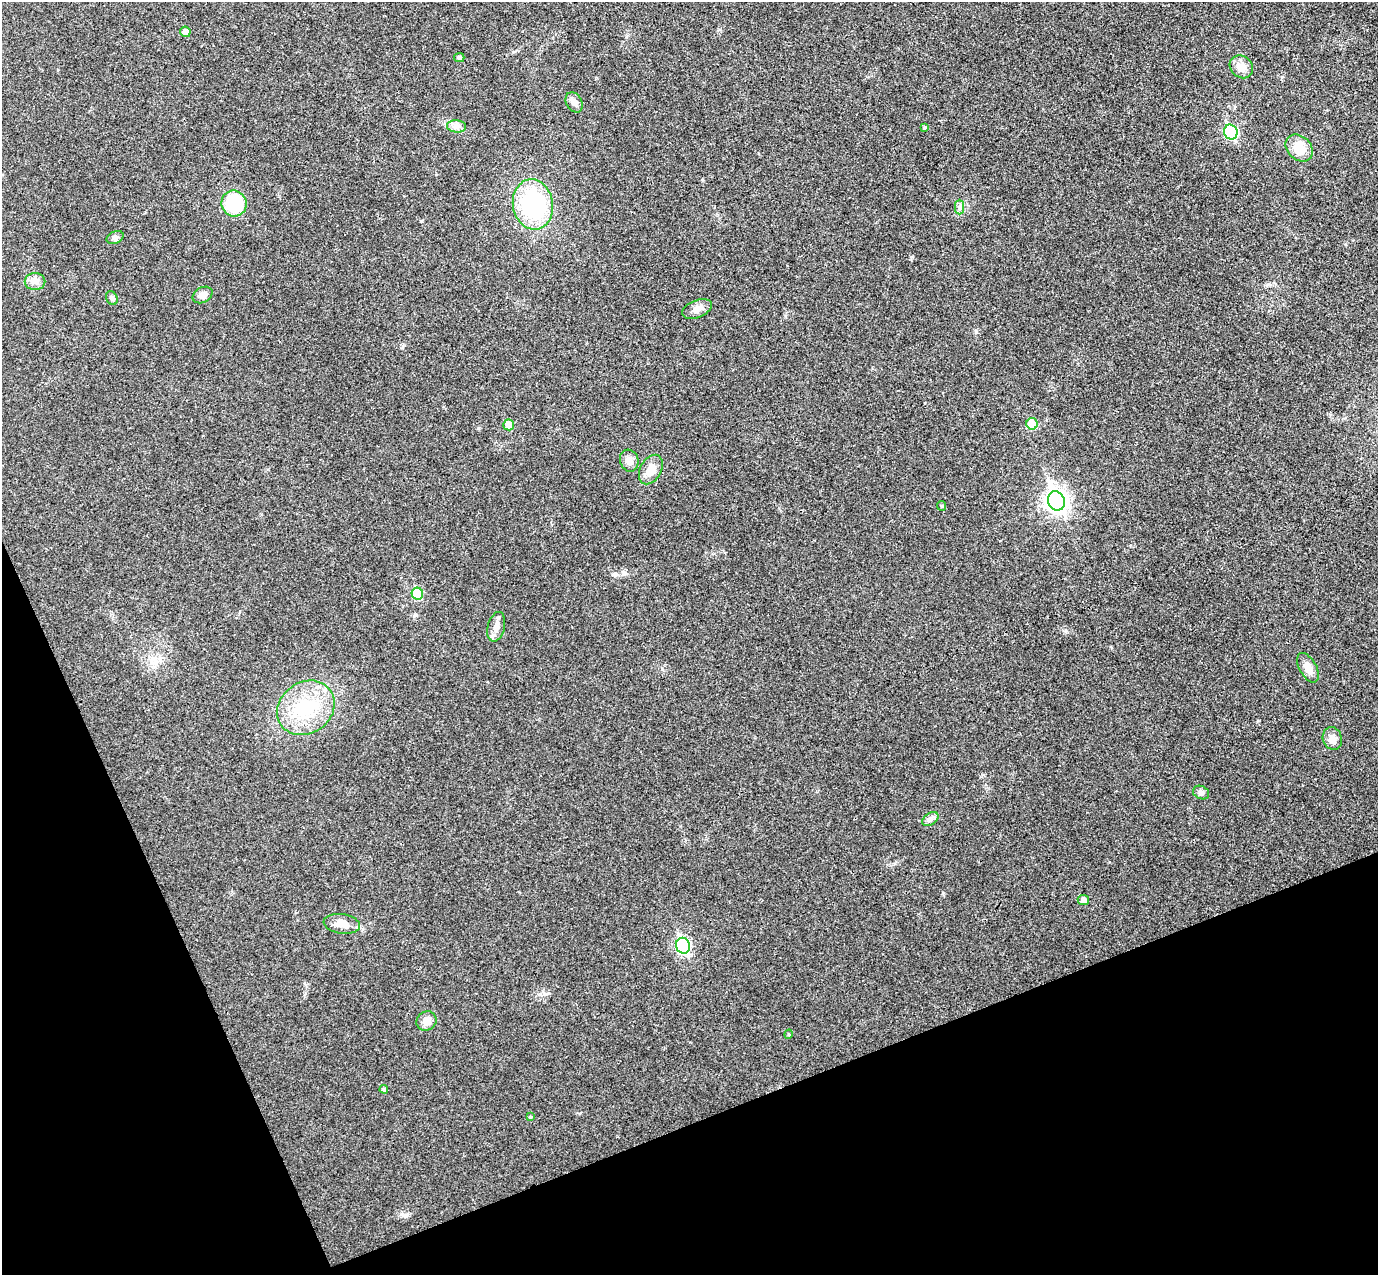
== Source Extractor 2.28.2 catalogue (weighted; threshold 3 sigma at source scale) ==
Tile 14 of 4 x 4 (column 2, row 4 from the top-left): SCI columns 1431-2806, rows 178-1450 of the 5615 x 5574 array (HDU 1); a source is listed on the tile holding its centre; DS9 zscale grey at full resolution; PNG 1380 x 1277 px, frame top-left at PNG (2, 2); each listed source drawn as its Kron ellipse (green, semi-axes under 4 px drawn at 4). Shown black and unused: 20% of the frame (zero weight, under 3 of 4 exposures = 6% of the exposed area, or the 3 px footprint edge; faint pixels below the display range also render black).
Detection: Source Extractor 2.28.2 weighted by HDU 2 'WHT'; one run over the whole footprint, this tile lists its part. Background 0.0328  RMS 0.0049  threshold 0.0219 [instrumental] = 3 sigma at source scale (4.5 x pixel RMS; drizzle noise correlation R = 1.50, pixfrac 1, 0.05/0.05 arcsec/px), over >= 5 px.
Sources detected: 37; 1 inside a brighter object's white glare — neither listed nor drawn; the other 36 listed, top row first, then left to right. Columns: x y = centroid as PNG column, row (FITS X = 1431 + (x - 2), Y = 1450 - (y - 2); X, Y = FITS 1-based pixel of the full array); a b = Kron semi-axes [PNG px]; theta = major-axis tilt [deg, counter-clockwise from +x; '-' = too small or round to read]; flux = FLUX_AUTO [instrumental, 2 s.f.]
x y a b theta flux
185 32 5 5 - 2.8
459 58 5 4 - 1.1
1241 67 12 10 -39 4.8
574 102 11 7 -61 2.4
456 126 9 6 -5 2
924 128 4 4 - 0.5
1231 132 7 6 - 56
1299 148 15 11 -44 8.9
234 204 13 12 - 28
533 204 25 20 -81 47
960 207 7 4 90 1.3
115 238 9 6 25 1.5
35 282 10 8 0 2.6
202 295 10 7 29 3.1
112 298 7 5 -62 1.2
697 309 15 8 22 3.2
1032 424 6 5 - 10
509 425 5 5 - 8.4
629 461 11 9 -74 3.4
651 469 16 10 61 5.9
1056 501 10 8 -68 280
942 506 5 4 - 0.54
417 594 6 5 - 18
496 627 15 8 76 3.5
1308 668 16 8 -60 4.6
306 708 30 25 35 27
1332 738 11 9 -70 3.4
1201 792 8 6 -24 1.6
930 819 9 6 36 1.6
1083 900 5 5 - 2.3
342 924 18 10 -8 5.2
683 946 8 7 - 71
426 1021 10 9 - 4
789 1034 5 3 - 0.47
384 1089 4 4 - 0.88
530 1117 4 4 - 0.5
Unlisted compact peaks at least as high as the median listed source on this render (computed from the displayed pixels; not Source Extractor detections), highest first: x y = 943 893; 912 257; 478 428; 421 221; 1282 77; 403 1215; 1066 631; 546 994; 1345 244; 615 575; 624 574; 402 348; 513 52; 976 332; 415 615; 662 669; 895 863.